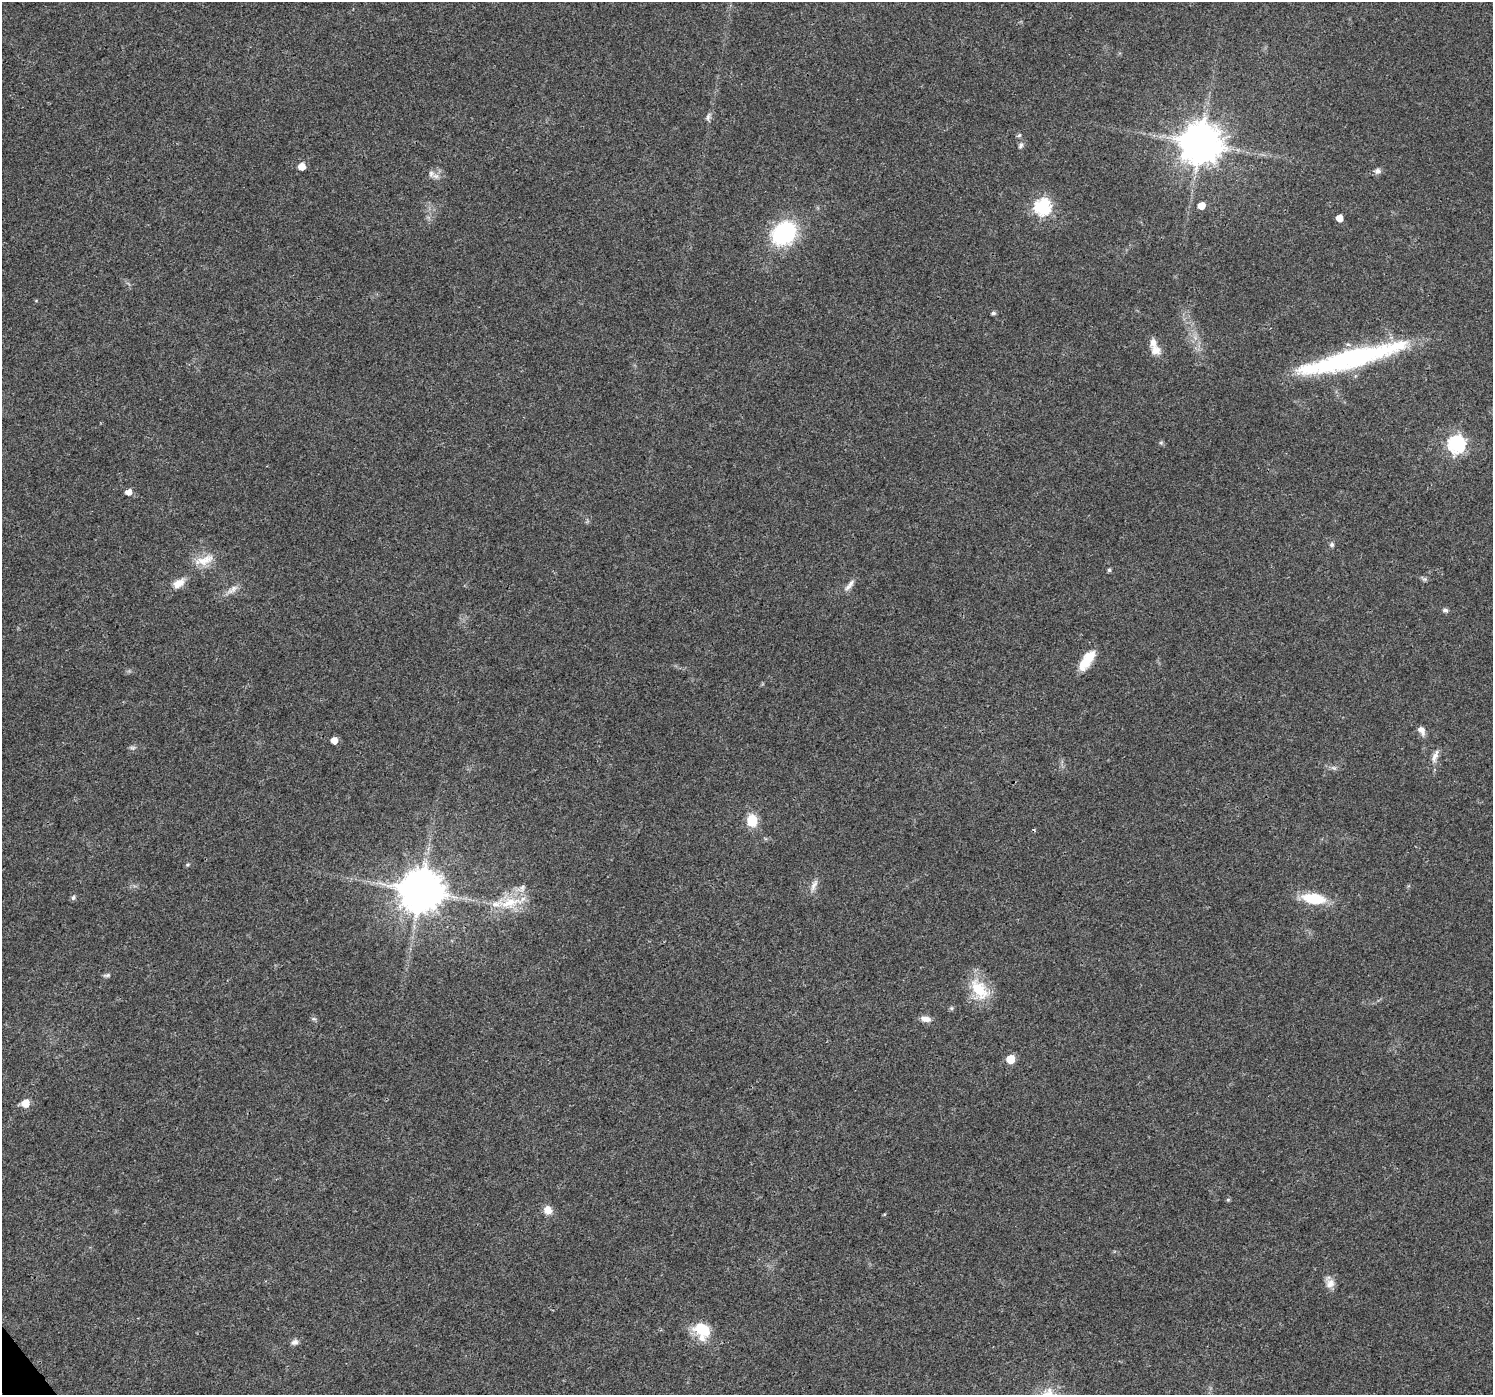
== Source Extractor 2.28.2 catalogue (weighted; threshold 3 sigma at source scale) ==
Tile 7 of 4 x 4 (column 3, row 2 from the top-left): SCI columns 2990-4480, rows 2923-4315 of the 5974 x 5910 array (HDU 1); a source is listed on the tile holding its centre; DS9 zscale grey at full resolution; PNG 1495 x 1397 px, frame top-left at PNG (2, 2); no overlay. Shown black and unused: <1% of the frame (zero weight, under 3 of 4 exposures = <1% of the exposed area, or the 3 px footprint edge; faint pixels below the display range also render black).
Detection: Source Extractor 2.28.2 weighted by HDU 2 'WHT'; one run over the whole footprint, this tile lists its part. Background 0.0123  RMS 0.0028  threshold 0.0126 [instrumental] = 3 sigma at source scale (4.5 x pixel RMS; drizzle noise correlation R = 1.50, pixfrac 1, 0.0396/0.0396 arcsec/px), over >= 5 px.
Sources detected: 52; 2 inside a brighter listed object's ellipse — not listed separately; the other 50 listed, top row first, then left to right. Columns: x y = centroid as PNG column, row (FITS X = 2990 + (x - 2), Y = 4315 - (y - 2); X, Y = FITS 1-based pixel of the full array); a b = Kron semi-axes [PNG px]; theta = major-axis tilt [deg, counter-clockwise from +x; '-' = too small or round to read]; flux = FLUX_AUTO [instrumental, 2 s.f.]
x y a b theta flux
708 117 11 5 74 0.88
1019 135 6 5 - 0.47
1200 143 11 11 - 940
1021 146 9 6 65 0.76
302 166 6 5 - 3.1
1377 171 8 7 - 1.1
431 173 10 8 -90 1.3
1201 206 5 5 - 3.7
1042 207 7 7 - 65
1339 218 5 5 - 3
784 233 19 16 45 33
993 313 5 4 - 0.77
1156 350 13 12 - 2.5
1351 358 110 16 15 55
1161 443 6 4 0 0.43
1456 444 7 7 - 83
128 492 6 5 - 2.3
1332 544 6 6 - 0.66
204 560 30 12 18 4.9
1109 570 5 4 - 0.56
1425 579 7 6 - 0.59
179 583 17 10 34 2.9
850 585 19 6 52 1.6
232 590 17 7 36 2
1445 610 8 6 -16 0.71
1087 661 25 11 55 6.1
1421 730 12 7 -60 1.6
334 740 5 5 - 2.8
133 748 8 5 -6 0.63
1435 756 20 7 70 1.9
1334 768 8 5 -11 0.71
752 820 11 9 -79 7.7
188 865 6 5 - 0.41
814 885 19 6 66 1.7
421 891 12 11 - 1100
73 898 7 5 61 0.59
1314 899 24 11 -8 10
510 902 44 15 12 10
107 975 11 5 9 0.62
979 989 33 20 -55 9.2
951 1008 6 5 - 0.47
314 1019 7 4 -18 0.46
926 1019 13 7 -8 1.9
1010 1059 5 5 - 8.6
25 1103 6 6 - 4.5
1228 1200 5 5 - 0.37
548 1210 11 9 -59 2.5
1330 1283 14 12 58 2.3
703 1330 16 13 -54 11
295 1342 9 7 18 1.1